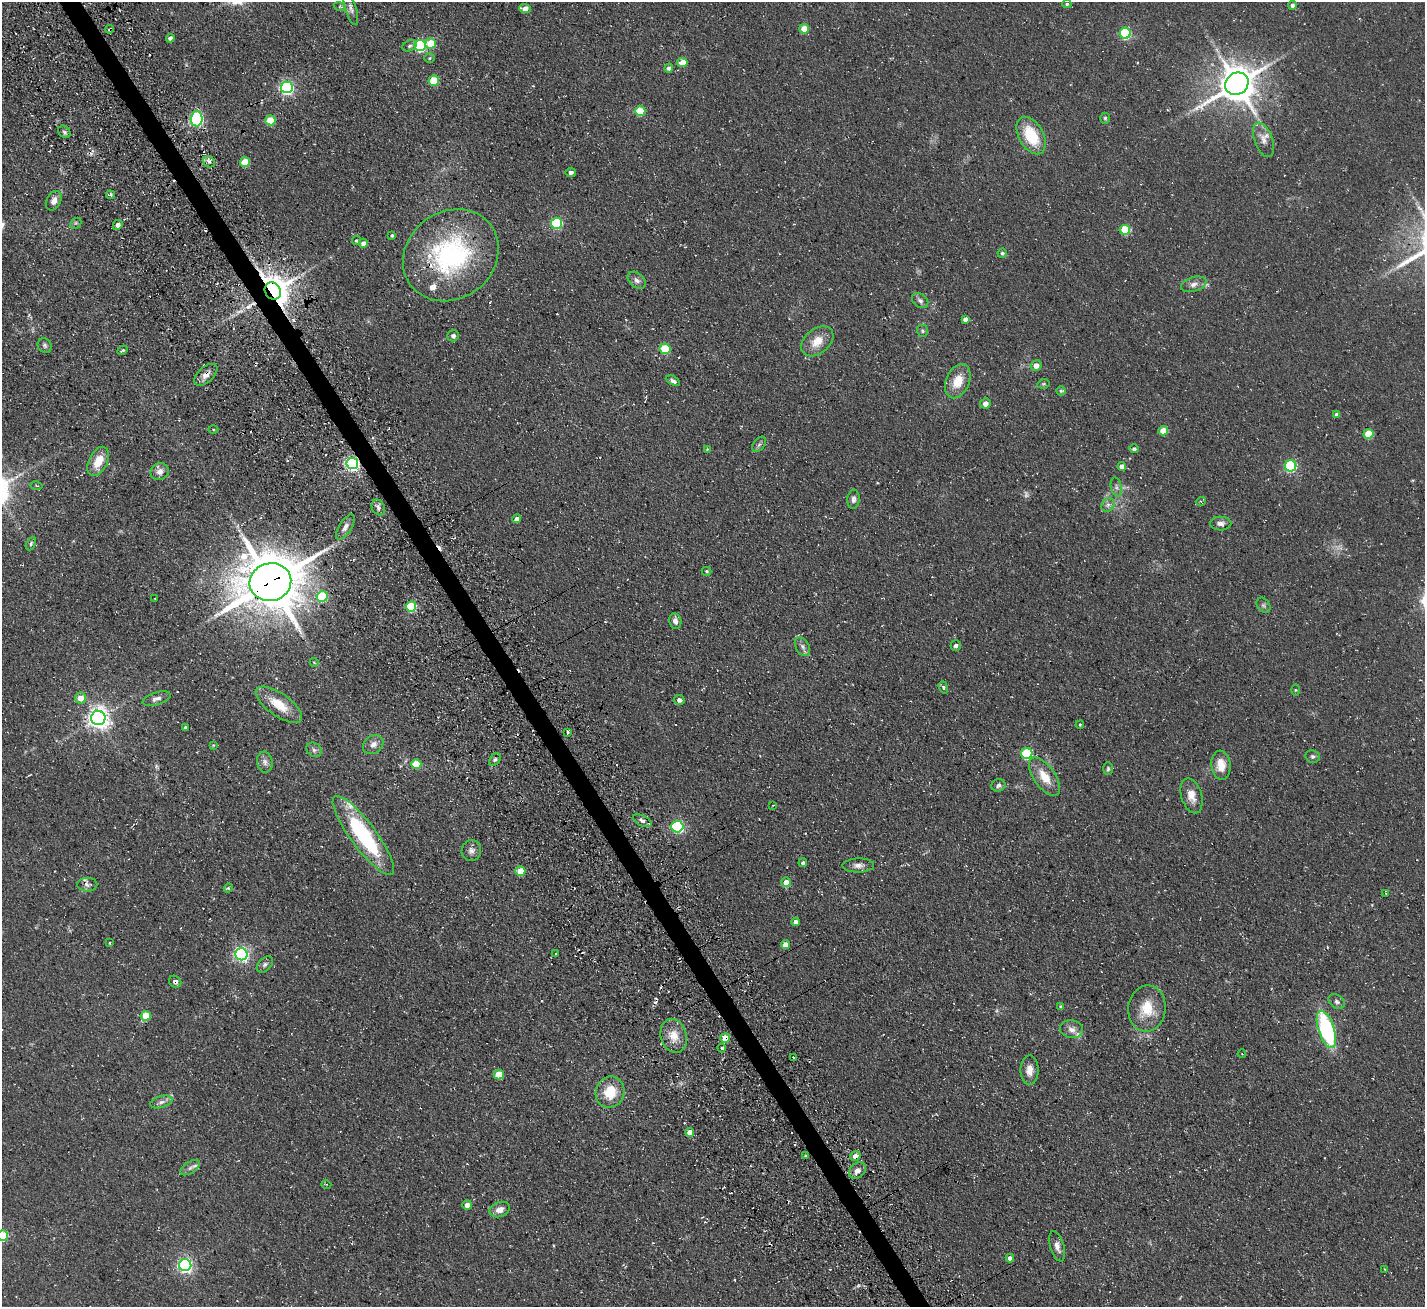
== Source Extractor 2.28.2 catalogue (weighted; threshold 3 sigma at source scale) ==
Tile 11 of 4 x 4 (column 3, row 3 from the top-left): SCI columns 3016-4438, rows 1638-2942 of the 6030 x 6023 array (HDU 1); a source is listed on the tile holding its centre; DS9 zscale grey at full resolution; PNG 1427 x 1309 px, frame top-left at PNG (2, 2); each listed source drawn as its Kron ellipse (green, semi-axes under 4 px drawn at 4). Shown black and unused: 2% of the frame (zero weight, under 3 of 4 exposures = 11% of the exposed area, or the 3 px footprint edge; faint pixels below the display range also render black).
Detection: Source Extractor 2.28.2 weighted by HDU 2 'WHT'; one run over the whole footprint, this tile lists its part. Background 0.0594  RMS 0.009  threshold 0.0403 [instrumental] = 3 sigma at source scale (4.5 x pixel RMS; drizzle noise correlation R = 1.50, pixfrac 1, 0.05/0.05 arcsec/px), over >= 5 px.
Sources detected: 172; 2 too faint to see at this stretch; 7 cosmic-ray / hot-pixel residue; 1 long thin detection or spike segment (spike, bleed or trail) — neither listed nor drawn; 3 inside a brighter listed object's ellipse — not listed separately; the other 159 listed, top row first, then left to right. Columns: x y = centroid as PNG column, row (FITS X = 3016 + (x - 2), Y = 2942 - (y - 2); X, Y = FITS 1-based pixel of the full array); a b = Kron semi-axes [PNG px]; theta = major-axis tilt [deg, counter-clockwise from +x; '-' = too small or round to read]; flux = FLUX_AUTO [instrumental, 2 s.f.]
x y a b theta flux
1067 4 4 4 - 1.3
1292 5 4 4 - 3
340 7 6 4 -17 1
351 8 17 5 -73 3.7
525 9 6 4 -2 7.2
110 29 4 3 - 1.1
804 29 5 5 - 16
1125 33 5 5 - 86
170 38 4 4 - 3.5
431 43 5 5 - 23
410 46 7 5 24 2
420 46 5 5 - 94
430 58 5 4 - 1.2
682 63 5 4 - 13
669 68 4 4 - 2.9
434 81 5 5 - 32
1237 84 12 10 34 2200
287 87 6 6 - 190
640 111 5 5 - 33
1105 118 5 4 - 1.2
196 119 7 6 - 160
270 120 5 5 - 30
64 132 7 5 -45 2.1
1031 135 20 12 -60 33
1263 140 18 9 -69 7.5
209 162 6 5 - 2.5
245 162 5 5 - 21
571 172 5 4 - 2.5
110 195 4 3 - 2.8
54 201 10 7 61 5.3
76 223 6 4 45 1.4
556 223 5 5 - 85
118 225 5 4 - 3.5
1125 230 5 5 - 35
392 235 3 3 - 1.6
356 241 5 4 - 1.5
363 243 4 4 - 4.9
1002 253 4 4 - 1.4
451 255 50 43 37 140
637 280 10 7 -40 4.1
1194 284 13 7 17 4.6
273 291 9 7 -55 1500
920 301 9 6 -36 3
965 319 4 4 - 3.7
922 331 6 5 - 1.5
453 336 6 5 - 2.9
817 341 18 12 39 14
45 346 8 6 -52 2.3
665 349 5 5 - 32
123 350 5 4 - 1.4
1036 365 5 5 - 6.3
206 375 14 8 42 5.8
673 381 7 4 -31 2.5
958 381 18 11 65 18
1043 384 6 4 11 1.2
1061 391 5 4 - 1.2
985 403 5 5 - 5.5
1336 414 4 4 - 2.2
213 430 5 3 - 1
1163 431 4 4 - 13
1369 434 5 5 - 29
759 444 8 5 53 2.2
707 449 4 4 - 0.63
1134 449 4 4 - 2.3
98 461 16 9 64 15
352 463 6 5 - 220
1122 466 4 4 - 5
1290 466 6 5 - 95
160 472 9 8 - 5.5
36 486 6 3 -10 1.1
1116 487 10 5 -77 2.8
854 499 9 6 83 3.2
1201 501 5 3 - 1.1
1108 505 7 6 - 2.9
378 507 8 6 -63 2.8
517 519 4 4 - 4.8
1221 523 10 7 -1 3.8
345 527 14 6 57 4.2
31 544 7 4 64 1.7
707 571 5 4 - 1.3
270 582 21 19 14 4600
322 596 5 5 - 59
155 598 2 2 - 0.54
1264 605 8 6 -54 2.1
411 606 5 5 - 53
675 621 8 6 -79 4.3
956 646 5 5 - 2.3
802 647 10 6 -60 3.4
314 662 4 3 - 0.67
943 687 6 4 -71 1.3
1295 690 6 4 -90 1
80 698 6 5 - 10
157 699 14 6 18 4
679 700 5 5 - 3.2
279 705 27 11 -35 22
98 718 7 7 - 590
1080 725 4 3 - 1.1
185 728 3 3 - 2.3
568 733 3 3 - 1.9
213 745 4 4 - 0.77
373 745 11 8 37 5.2
314 750 8 6 -39 2.7
1027 754 5 5 - 66
1313 756 7 6 - 2
495 760 7 5 48 2
265 762 10 7 -81 4.1
416 764 5 5 - 25
1221 765 15 9 -83 13
1108 769 6 5 - 1.6
1044 777 22 10 -55 17
999 785 7 6 - 2.5
1191 796 18 10 -74 10
773 805 3 2 - 0.54
642 821 10 5 -25 3
677 827 6 5 - 120
363 835 48 12 -53 95
471 851 10 9 - 4.4
803 863 4 4 - 2.1
858 865 16 7 2 4.8
520 871 5 4 - 17
786 882 5 5 - 8
87 885 10 7 0 3.5
228 888 5 4 - 0.97
1386 893 3 3 - 0.79
796 922 4 4 - 3.4
109 943 4 3 - 0.89
785 945 5 4 - 8.4
556 953 4 3 - 0.69
241 954 6 6 - 200
265 964 9 6 44 2.5
175 982 6 5 - 2.6
1337 1002 9 6 -33 2.5
1061 1007 4 3 - 1.5
1147 1009 23 19 83 24
146 1016 5 5 - 28
1072 1029 11 9 -10 5.3
1326 1029 19 8 -72 110
674 1036 17 13 -75 13
725 1038 5 5 - 12
722 1048 4 3 - 1.6
1242 1054 4 3 - 0.53
793 1057 3 2 - 1.1
1029 1070 15 9 89 7.5
499 1075 5 5 - 21
610 1092 16 14 70 22
161 1102 11 5 16 3.7
690 1132 4 4 - 8.9
805 1156 3 3 - 1.5
855 1156 5 4 - 6.2
190 1168 11 5 32 3.3
857 1171 9 7 43 5.5
326 1184 5 3 - 0.93
467 1205 5 5 - 5.3
500 1209 10 7 20 6.6
3 1235 5 5 - 41
1057 1246 16 7 -74 5.3
1010 1258 4 4 - 3.3
185 1265 6 6 - 240
1385 1269 3 2 - 0.64
Overlapping masked pixels (flux is a lower limit): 10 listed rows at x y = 110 29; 451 255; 273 291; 206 375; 352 463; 270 582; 87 885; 175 982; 725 1038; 855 1156
Isophote crosses this tile's border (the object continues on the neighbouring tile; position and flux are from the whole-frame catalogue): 1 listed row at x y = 3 1235